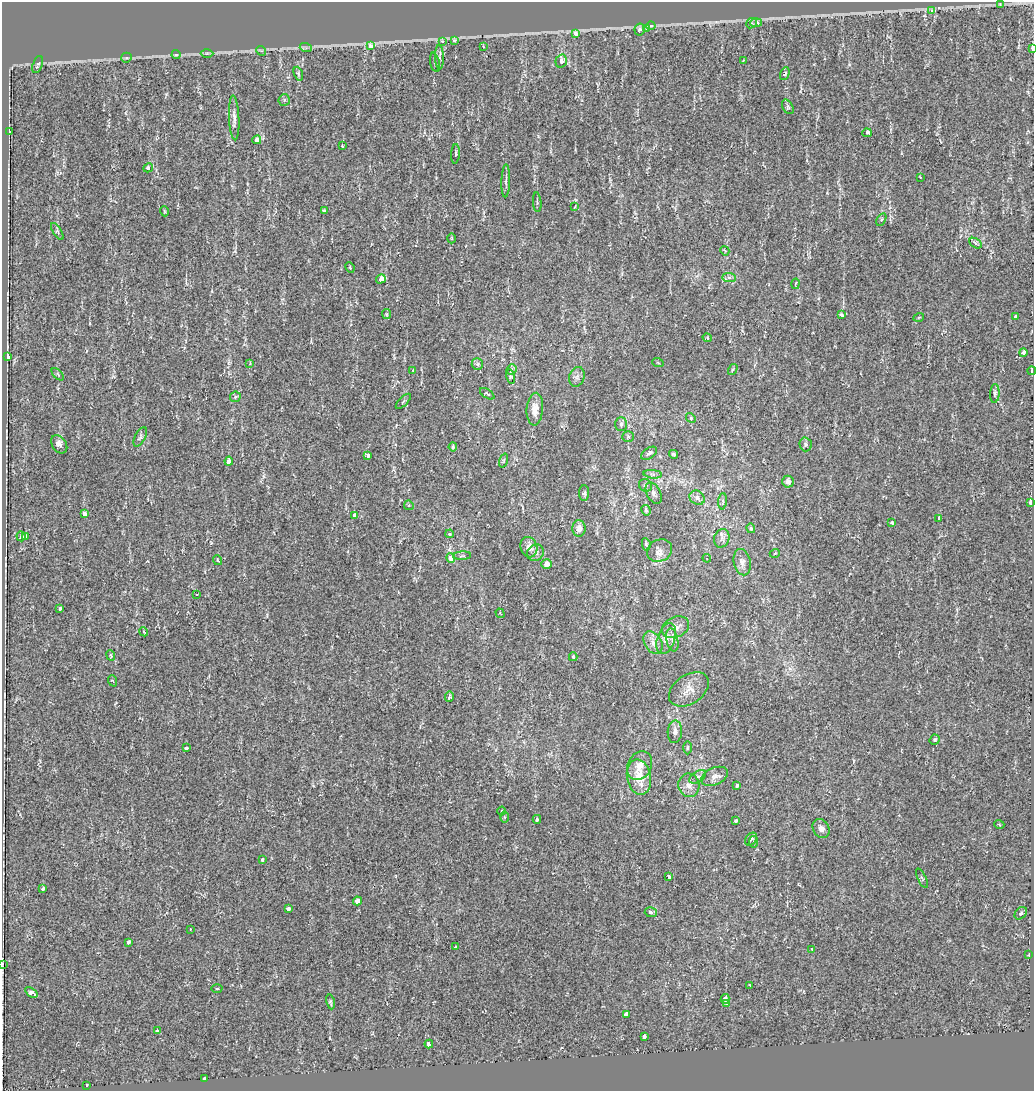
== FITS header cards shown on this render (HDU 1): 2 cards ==
NAXIS1  =                 1032
NAXIS2  =                 1089

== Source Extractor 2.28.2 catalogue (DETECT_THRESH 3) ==
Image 1032 x 1089 px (HDU 1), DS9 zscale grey, 1 PNG px = 1 image px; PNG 1036 x 1093 px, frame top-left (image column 1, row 1089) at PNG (2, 2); each listed source drawn as its Kron ellipse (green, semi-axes under 4 px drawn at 4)
Background 2.33e-05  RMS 0.0059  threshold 0.0176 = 3 sigma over >= 5 px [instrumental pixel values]
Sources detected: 171; all 171 listed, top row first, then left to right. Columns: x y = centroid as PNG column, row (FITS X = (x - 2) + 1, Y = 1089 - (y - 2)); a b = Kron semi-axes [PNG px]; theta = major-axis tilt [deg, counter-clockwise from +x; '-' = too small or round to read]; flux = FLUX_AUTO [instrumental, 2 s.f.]
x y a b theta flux
1000 5 4 4 - 0.49
931 11 3 3 - 5.9
751 23 6 5 - 0.81
756 23 6 4 6 2.2
651 26 4 4 - 1
647 28 3 3 - 3.2
640 30 6 5 - 1.1
575 34 4 4 - 5.3
455 40 3 3 - 17
443 41 3 3 - 4
371 46 4 3 - 36
483 46 3 2 - 0.29
306 48 6 4 -18 0.61
1032 48 4 2 - 14
261 51 5 4 - 0.59
207 53 6 4 1 0.63
176 55 4 4 - 0.94
439 57 12 4 -88 1.2
126 58 5 5 - 0.88
561 61 7 5 76 3.4
743 61 4 4 - 0.37
435 62 9 4 -79 0.93
38 65 9 5 71 1.2
298 74 7 4 -70 0.61
785 74 7 4 68 1.1
284 100 6 5 - 0.87
788 107 8 5 -60 0.7
234 118 22 5 -87 2.2
9 132 3 3 - 2.3
867 133 5 3 - 1.6
257 140 4 3 - 5.1
342 146 3 2 - 0.46
456 154 10 3 86 0.63
148 168 5 3 - 3
920 177 3 2 - 0.34
506 181 16 3 88 1.1
537 202 10 3 -86 0.58
575 207 3 3 - 0.32
164 211 5 3 - 0.34
324 211 3 3 - 0.68
881 220 7 4 60 0.69
57 231 9 4 -58 0.62
452 238 5 3 - 0.38
975 243 7 4 -30 0.83
725 251 5 3 - 0.34
350 268 5 4 - 0.45
729 277 7 4 -1 0.8
381 279 5 3 - 6.7
796 284 5 2 - 0.4
386 314 5 4 - 0.47
841 315 4 3 - 0.7
919 317 5 3 - 0.38
1016 317 3 3 - 3.2
707 338 5 3 - 0.37
1023 352 4 4 - 2.1
8 357 4 3 - 6.8
658 363 6 3 -20 0.37
250 364 4 3 - 0.36
477 364 6 5 - 0.95
733 369 6 3 58 0.46
413 370 3 3 - 0.44
511 370 5 5 - 1.6
1032 371 4 2 - 0.76
58 374 8 3 -45 0.39
511 376 7 4 -76 0.55
577 377 10 7 72 1.6
995 393 9 4 86 0.89
487 394 8 4 -32 0.7
235 397 5 5 - 0.78
403 401 10 2 45 0.43
535 409 16 8 85 4
691 418 5 4 - 0.47
621 424 7 6 - 1.1
140 437 10 5 62 0.89
628 437 6 5 - 0.61
59 444 10 7 -55 2
806 444 7 6 - 0.86
453 447 4 3 - 0.68
649 453 9 5 34 1.3
673 454 5 4 - 0.58
368 456 4 3 - 2.3
504 460 7 3 71 0.47
229 461 4 4 - 3.6
653 474 9 3 -5 0.83
788 482 6 5 - 1.7
645 485 7 6 - 0.89
584 493 8 5 88 0.96
654 493 11 7 -62 1.4
697 498 8 6 -36 1.8
723 501 8 4 85 0.6
1031 503 3 3 - 21
409 505 5 4 - 0.54
646 510 5 4 - 0.96
85 514 4 3 - 12
354 516 3 3 - 29
939 518 4 3 - 1.8
891 523 3 3 - 0.52
579 528 8 6 -88 2.3
751 528 5 3 - 0.46
450 534 4 3 - 0.43
21 536 5 4 - 0.88
26 537 4 3 - 1.2
722 538 9 7 70 1.5
646 544 6 4 -80 0.61
529 547 10 8 -73 2.9
660 550 13 11 24 2.5
536 553 9 8 - 1.6
775 553 5 3 - 0.32
462 556 9 3 4 0.56
451 558 4 4 - 8.5
707 558 4 4 - 0.39
217 560 5 3 - 0.3
742 562 13 8 -77 2.1
546 564 5 4 - 3.2
197 594 3 2 - 0.29
60 608 3 3 - 2.6
500 613 5 3 - 0.25
676 627 14 10 24 3.2
144 632 5 3 - 0.36
666 639 16 8 71 3.4
672 640 12 6 -78 1.7
653 643 12 8 -58 2.5
111 655 5 4 - 0.59
573 657 4 3 - 0.69
113 681 6 3 -69 0.34
689 689 22 14 34 4.7
449 697 5 4 - 1
675 732 11 7 86 2.3
935 740 5 5 - 0.74
186 748 3 3 - 4.6
687 748 7 3 90 0.51
640 766 15 12 62 4.4
715 776 14 8 24 2.2
639 777 18 12 -78 7.5
698 777 9 5 33 1.2
689 785 12 10 -79 2.8
737 786 4 3 - 2
501 811 4 3 - 0.41
504 817 6 4 -90 0.59
537 819 4 3 - 0.89
736 821 3 3 - 3.6
999 824 5 3 - 0.32
821 828 10 8 -62 2
751 839 7 5 50 0.85
753 842 6 4 80 0.79
262 860 3 3 - 2
669 877 4 3 - 0.65
922 878 10 3 -65 0.68
43 889 4 3 - 1.1
358 901 4 4 - 5.2
288 909 4 3 - 1.7
651 912 6 5 - 1.2
1021 913 7 5 48 0.96
190 929 2 2 - 0.26
128 942 3 3 - 5.3
456 947 3 2 - 0.4
812 949 4 2 - 0.46
1029 955 3 2 - 0.54
2 964 4 2 - 0.31
750 985 3 2 - 0.38
217 988 5 3 - 0.39
31 992 7 4 -36 3
725 999 5 4 - 1.6
330 1002 7 4 -78 0.65
726 1003 3 3 - 4.7
626 1014 4 3 - 5.9
157 1031 4 3 - 5.1
645 1037 4 3 - 8.5
429 1044 4 3 - 3.1
205 1079 3 3 - 3.9
87 1085 3 3 - 4.7
At the frame edge (FLAGS 8, measured only in part): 3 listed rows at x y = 1032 48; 1032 371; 2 964